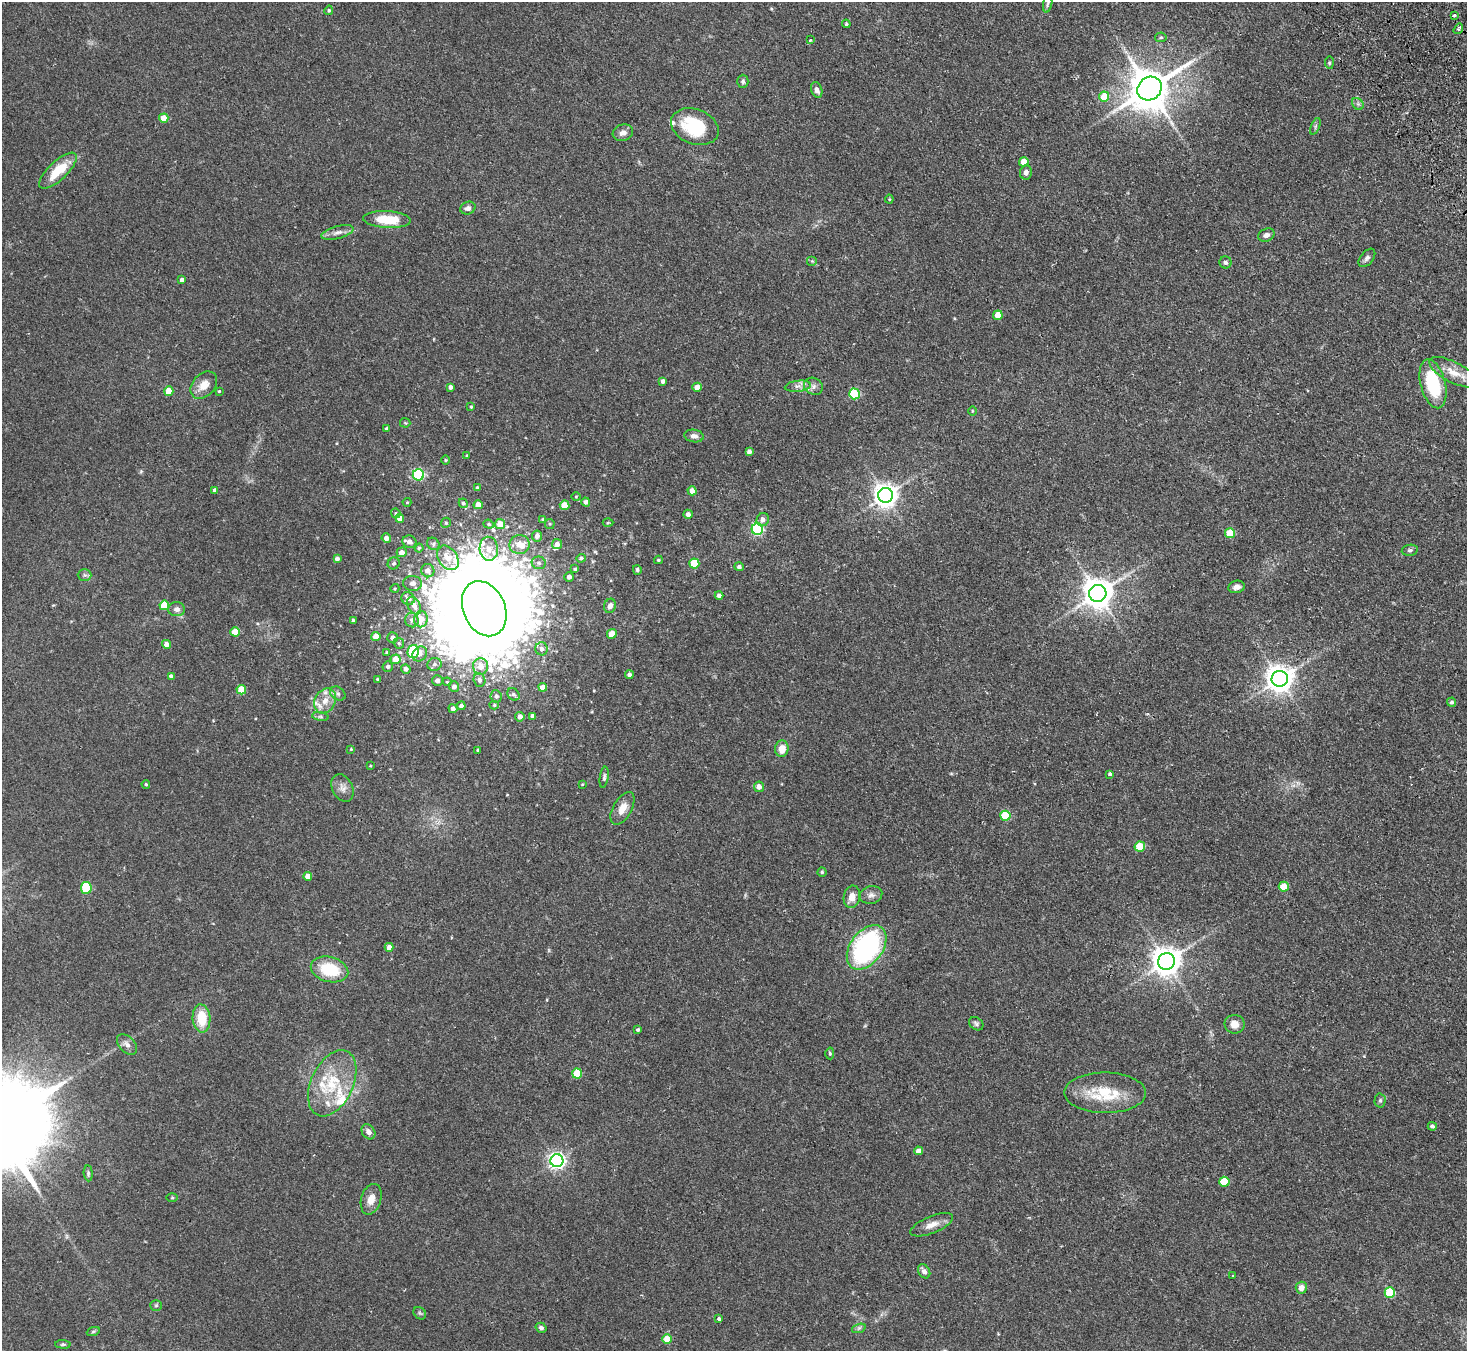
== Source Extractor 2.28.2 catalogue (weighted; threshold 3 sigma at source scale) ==
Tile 10 of 4 x 4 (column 2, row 3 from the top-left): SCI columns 1515-2979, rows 1681-3029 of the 5961 x 5922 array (HDU 1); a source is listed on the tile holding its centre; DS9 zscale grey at full resolution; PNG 1469 x 1353 px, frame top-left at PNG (2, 2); each listed source drawn as its Kron ellipse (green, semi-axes under 4 px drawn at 4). Shown black and unused: <1% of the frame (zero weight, under 2 of 3 exposures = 3% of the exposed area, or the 3 px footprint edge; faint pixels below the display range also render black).
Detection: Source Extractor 2.28.2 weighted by HDU 2 'WHT'; one run over the whole footprint, this tile lists its part. Background 0.0752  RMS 0.0056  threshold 0.0251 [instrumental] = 3 sigma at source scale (4.5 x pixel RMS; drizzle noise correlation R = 1.50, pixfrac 1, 0.05/0.05 arcsec/px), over >= 5 px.
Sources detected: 222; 10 inside a brighter object's white glare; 1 long thin detection or spike segment (spike, bleed or trail) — neither listed nor drawn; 12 inside a brighter listed object's ellipse — not listed separately; the other 199 listed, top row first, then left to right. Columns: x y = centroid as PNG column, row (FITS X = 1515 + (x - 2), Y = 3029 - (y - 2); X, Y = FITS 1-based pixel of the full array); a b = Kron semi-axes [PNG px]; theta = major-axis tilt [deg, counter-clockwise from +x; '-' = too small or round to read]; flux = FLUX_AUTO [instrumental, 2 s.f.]
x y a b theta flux
1048 4 9 4 79 1.1
329 10 5 4 - 0.88
1454 15 3 3 - 5.1
846 24 4 4 - 0.82
1458 29 6 4 55 1
1161 37 6 5 - 0.8
810 40 4 3 - 0.78
1329 63 6 4 -85 0.84
743 81 6 5 - 1.2
1150 89 13 11 38 1800
817 90 8 5 -72 2.2
1104 96 5 5 - 12
1358 104 6 5 - 1.2
164 118 4 4 - 9.3
1315 126 9 3 69 0.88
695 127 25 17 -21 31
623 133 10 8 18 2.9
1024 162 5 4 - 7.9
58 171 24 9 43 15
1026 172 7 6 - 2.3
889 199 4 4 - 0.55
468 208 8 6 24 1.9
387 220 24 8 -3 15
337 232 16 6 15 3
1266 235 8 6 21 1.9
1367 258 10 6 51 1.9
812 261 5 5 - 0.83
1225 262 6 6 - 1.4
182 280 4 4 - 2.1
998 315 5 4 - 9.2
1453 372 26 10 -27 8.2
663 381 4 4 - 1.8
1433 384 25 12 -75 32
204 385 15 11 47 6.2
798 386 13 5 7 2.4
813 386 10 8 -28 2.6
450 387 4 4 - 1.9
697 387 4 4 - 5.1
169 391 4 4 - 9.2
219 391 3 3 - 0.5
854 394 5 5 - 35
471 407 3 2 - 0.55
972 411 5 3 - 0.51
405 423 5 5 - 0.6
387 428 4 3 - 0.9
694 436 9 6 -8 2.3
749 452 4 4 - 2
467 455 4 3 - 0.49
445 460 5 3 - 0.52
418 475 5 5 - 59
477 488 4 4 - 1
215 490 4 4 - 2.2
692 491 4 4 - 4.3
886 495 7 7 - 450
576 497 5 3 - 0.48
407 502 4 4 - 0.54
586 502 4 4 - 1.7
463 503 5 4 - 1.2
478 505 4 4 - 5.3
565 505 5 4 - 9.8
396 513 5 4 - 0.79
688 514 4 4 - 2.2
400 518 4 4 - 4.8
543 520 4 4 - 0.74
763 520 7 6 - 2.6
608 522 5 3 - 0.54
446 523 5 4 - 0.7
489 524 5 4 - 0.79
500 524 5 5 - 7.7
550 524 5 4 - 0.72
757 529 6 5 - 70
1230 533 5 5 - 15
537 536 5 5 - 2.4
386 538 5 4 - 2.2
409 542 7 6 - 3
433 544 7 5 -48 1.3
519 544 10 9 - 6
557 544 5 5 - 2.3
419 548 4 4 - 0.78
489 549 12 9 -85 4.9
1410 550 8 5 10 1.2
402 552 5 5 - 3.4
448 558 13 9 -54 6.8
581 558 5 4 - 1.1
337 559 4 4 - 2
658 560 4 3 - 0.73
394 563 6 5 - 1.3
539 563 7 6 - 1.6
694 564 5 5 - 17
739 567 5 4 - 1.4
575 569 4 4 - 0.83
637 570 5 3 - 1
428 571 7 6 - 3.2
85 575 7 5 -1 1.2
569 577 4 4 - 2
412 583 9 7 -5 2.6
1237 587 8 6 16 2.5
395 588 4 3 - 0.51
1098 593 9 8 - 810
719 595 4 4 - 1.7
408 598 7 6 - 3
164 605 5 5 - 15
414 606 9 6 -60 3.6
610 606 7 6 - 2.3
176 609 8 7 - 2.3
484 609 28 21 -67 1200
421 619 8 6 86 6.2
412 620 7 6 - 2
353 621 3 3 - 1.1
235 632 5 4 - 11
612 634 5 4 - 9.7
376 637 4 4 - 6.6
393 637 5 5 - 2.1
399 643 6 5 - 0.81
166 644 4 4 - 2.9
542 649 6 6 - 2.3
387 652 4 3 - 0.46
413 652 6 5 - 35
420 654 8 6 46 3.2
396 659 5 5 - 6.9
434 664 7 6 - 1.7
388 666 5 5 - 1.3
481 666 8 7 - 5.3
406 669 5 4 - 2.4
629 675 4 4 - 2
171 676 4 4 - 1.9
377 679 4 4 - 0.58
1280 679 8 8 - 620
479 680 7 5 -72 1.6
437 681 5 5 - 2.4
447 682 4 3 - 0.51
454 687 5 5 - 2.3
543 687 4 4 - 4.1
241 690 5 4 - 13
338 693 8 6 -35 1.7
513 694 7 5 -44 1.3
496 696 6 5 - 1.4
325 701 13 10 60 6.3
1452 702 4 4 - 1.2
494 705 4 4 - 0.72
461 706 4 4 - 2.6
453 709 4 4 - 2.2
533 716 4 4 - 2
320 717 8 4 -8 1.1
520 717 5 4 - 2.4
351 749 4 4 - 0.54
782 749 8 6 83 5.8
478 750 3 3 - 0.88
370 766 4 3 - 0.43
1109 774 3 3 - 1.9
604 777 10 4 81 1.2
146 784 4 3 - 0.64
582 784 3 2 - 0.37
759 787 5 5 - 3.2
342 788 14 10 -62 3.5
622 808 18 9 60 5.7
1005 816 5 5 - 21
1140 847 5 5 - 19
822 872 4 4 - 0.71
308 876 4 4 - 4.4
1284 887 5 5 - 9.9
86 888 6 5 - 28
871 895 11 8 16 2.7
852 897 11 8 80 4.2
389 947 4 4 - 2.7
867 947 25 16 53 99
1166 961 8 8 - 700
329 969 19 12 -14 20
202 1018 14 9 -85 13
976 1024 8 6 -40 1.1
1235 1024 10 9 - 4.4
638 1030 3 3 - 0.87
127 1044 12 7 -46 2.7
830 1053 6 4 -87 0.78
577 1073 5 5 - 17
332 1083 35 21 65 23
1105 1093 41 20 -1 24
1380 1100 7 5 88 1.2
1432 1126 4 4 - 1.2
368 1132 8 6 -54 2.4
918 1151 4 4 - 2.9
557 1161 6 6 - 190
88 1173 8 4 -85 0.98
1224 1182 5 5 - 14
172 1198 5 3 - 0.54
371 1199 16 10 74 5.2
932 1225 23 8 22 4.9
924 1271 7 5 -56 2.1
1233 1276 3 3 - 0.76
1301 1288 6 5 - 3.6
1390 1293 5 5 - 30
156 1305 6 5 - 0.76
420 1313 7 5 -45 0.93
719 1319 4 3 - 2.5
541 1328 5 4 - 1.4
859 1328 7 4 18 1.1
93 1332 7 4 20 0.75
667 1339 5 4 - 9.8
63 1344 7 4 -3 0.85